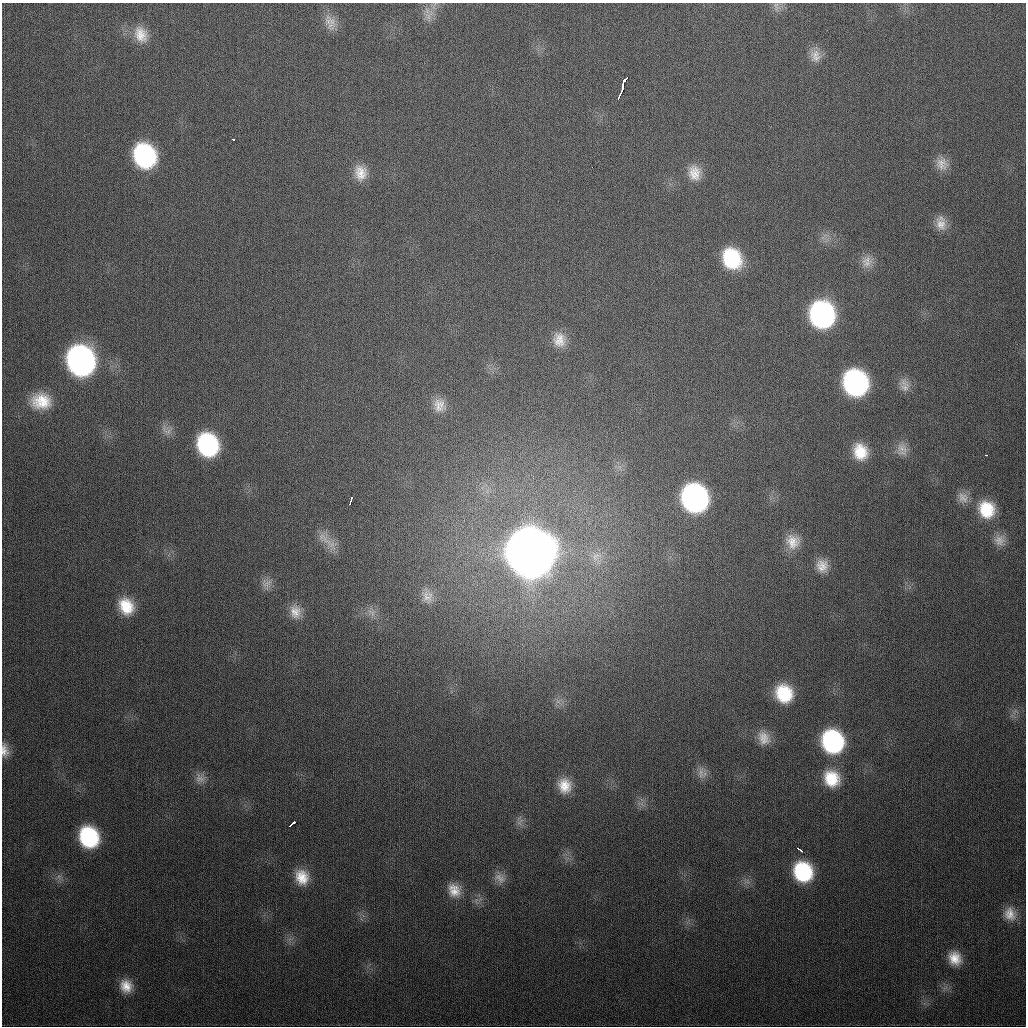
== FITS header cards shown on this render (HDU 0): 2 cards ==
NAXIS1  =                 1024
NAXIS2  =                 1024

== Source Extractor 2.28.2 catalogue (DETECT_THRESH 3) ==
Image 1024 x 1024 px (HDU 0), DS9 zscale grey, 1 PNG px = 1 image px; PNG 1028 x 1028 px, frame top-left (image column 1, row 1024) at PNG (2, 3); no overlay
Background 335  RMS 13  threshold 38.7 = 3 sigma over >= 5 px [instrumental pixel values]
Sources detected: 62; all 62 listed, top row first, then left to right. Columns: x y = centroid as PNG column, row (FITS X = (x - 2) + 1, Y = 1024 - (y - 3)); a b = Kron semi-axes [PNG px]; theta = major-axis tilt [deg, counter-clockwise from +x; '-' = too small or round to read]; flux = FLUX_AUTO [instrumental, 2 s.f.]
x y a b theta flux
776 7 15 9 -77 5.0e+03
428 16 15 8 -75 7.5e+03
332 21 27 10 -87 1.0e+04
141 34 21 16 -66 1.6e+04
815 56 17 14 -81 1.0e+04
624 81 9 3 62 1.7e+04
622 91 5 3 - 5.2e+03
619 96 7 2 71 4.4e+03
233 139 3 2 - 2.0e+03
144 156 20 17 -66 1.5e+05
942 164 16 15 - 1.0e+04
592 167 2 2 - 2.4e+03
361 173 19 15 -79 1.5e+04
694 173 20 16 -82 1.6e+04
941 224 18 14 -61 1.1e+04
732 259 20 16 -64 6.1e+04
867 263 18 11 -9 9.5e+03
822 315 19 18 - 2.3e+05
559 340 19 16 -80 1.4e+04
81 361 21 18 -68 4.2e+05
855 383 19 17 -68 2.3e+05
904 385 19 13 -76 8.9e+03
41 401 22 17 -3 2.7e+04
439 405 17 15 -77 1.1e+04
167 430 20 9 -40 6.9e+03
208 445 19 16 -67 1.2e+05
902 449 17 14 -33 1.0e+04
860 452 18 15 -73 2.4e+04
986 455 3 2 - 1.7e+03
963 497 16 13 -53 8.6e+03
694 498 20 18 -69 3.1e+05
351 501 7 2 73 3.4e+03
987 509 19 17 -66 3.2e+04
325 539 36 10 -42 1.3e+04
999 540 15 13 -33 8.5e+03
793 542 19 18 - 1.6e+04
530 553 22 20 -68 6.4e+06
822 566 16 15 - 1.2e+04
266 584 16 14 75 8.4e+03
427 596 22 15 -73 1.3e+04
126 606 21 17 -63 2.8e+04
295 612 20 15 -78 1.4e+04
372 612 14 9 -47 7.7e+03
784 693 17 16 - 4.0e+04
558 701 8 6 -30 3.7e+03
764 738 19 15 -63 1.3e+04
832 741 19 17 -65 1.3e+05
5 750 20 10 -84 9.4e+03
701 773 18 9 -89 7.3e+03
200 778 15 12 -35 7.4e+03
832 778 19 18 - 3.0e+04
564 786 17 14 -79 1.6e+04
292 824 8 3 39 8.1e+03
89 837 18 15 -64 8.6e+04
800 850 6 3 -39 3.9e+03
803 872 17 15 -63 6.9e+04
302 877 17 14 -71 1.9e+04
500 878 16 12 -42 7.8e+03
454 890 17 14 -57 1.4e+04
1010 914 18 16 -63 1.4e+04
955 958 17 15 -61 1.7e+04
126 986 17 15 -59 1.6e+04
At the frame edge (FLAGS 8, measured only in part): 1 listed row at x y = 5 750